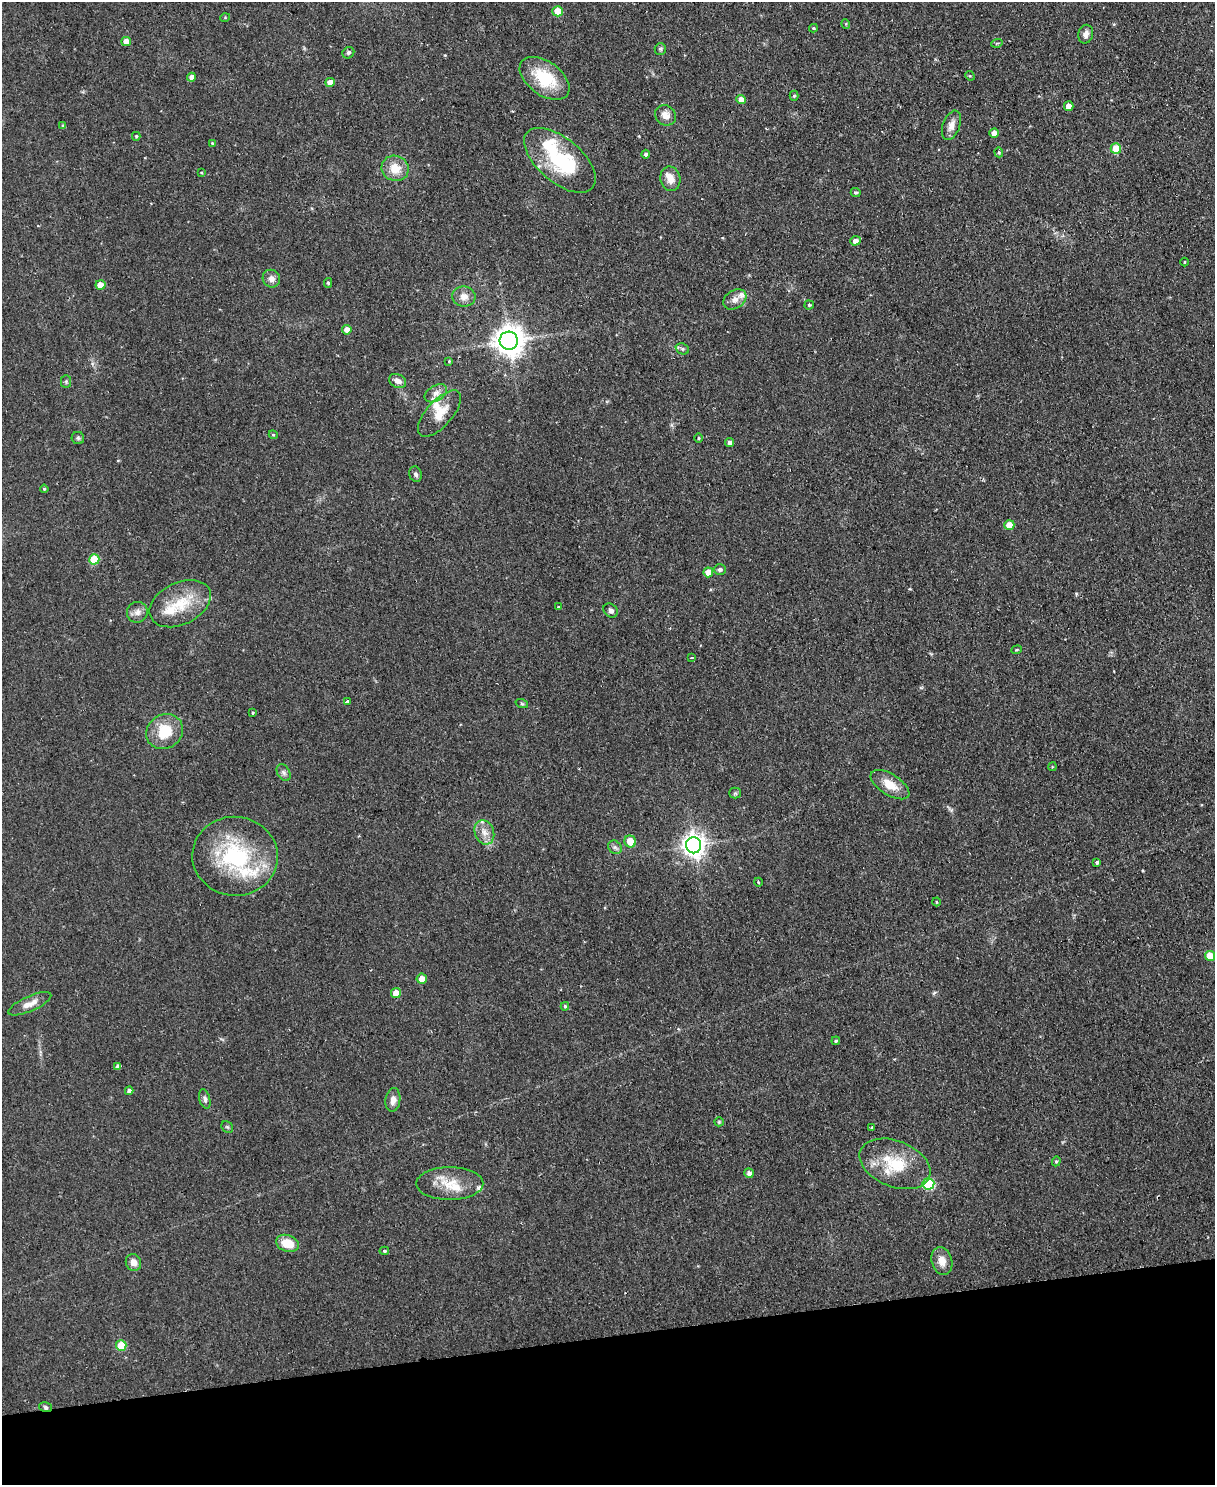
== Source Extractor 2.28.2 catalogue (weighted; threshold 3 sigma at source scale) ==
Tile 10 of 4 x 3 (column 2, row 3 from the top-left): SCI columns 1217-2429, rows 138-1620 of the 4855 x 4839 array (HDU 1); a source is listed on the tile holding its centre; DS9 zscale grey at full resolution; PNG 1217 x 1487 px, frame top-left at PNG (2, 2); each listed source drawn as its Kron ellipse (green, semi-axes under 4 px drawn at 4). Shown black and unused: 10% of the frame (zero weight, under 2 of 3 exposures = <1% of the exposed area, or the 3 px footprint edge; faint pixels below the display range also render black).
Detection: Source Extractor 2.28.2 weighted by HDU 2 'WHT'; one run over the whole footprint, this tile lists its part. Background 0.0935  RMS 0.0096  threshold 0.0434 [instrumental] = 3 sigma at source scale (4.5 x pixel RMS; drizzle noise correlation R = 1.50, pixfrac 1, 0.05/0.05 arcsec/px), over >= 5 px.
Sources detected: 110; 1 inside a brighter object's white glare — neither listed nor drawn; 7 inside a brighter listed object's ellipse — not listed separately; the other 102 listed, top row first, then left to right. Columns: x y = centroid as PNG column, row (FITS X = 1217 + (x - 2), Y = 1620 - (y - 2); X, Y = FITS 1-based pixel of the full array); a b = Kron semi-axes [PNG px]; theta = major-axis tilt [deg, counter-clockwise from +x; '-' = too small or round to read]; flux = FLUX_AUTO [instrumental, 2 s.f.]
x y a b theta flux
558 11 5 5 - 19
225 18 5 3 - 0.86
846 24 5 3 - 0.83
813 28 4 4 - 1.1
1086 34 9 7 76 5.7
126 42 5 4 - 9
997 43 5 3 - 1.2
660 49 6 5 - 1.6
348 53 6 5 - 2.1
970 76 5 4 - 0.97
191 77 4 4 - 5.3
544 78 28 17 -36 43
330 82 4 4 - 10
794 96 5 4 - 1.4
741 100 4 4 - 8.5
1069 106 5 4 - 9.3
665 115 11 9 -41 7.5
951 125 15 8 70 7.5
63 126 3 3 - 2.1
994 133 4 4 - 7.6
136 136 4 3 - 1.3
212 143 4 3 - 1.1
1116 149 5 5 - 21
999 152 5 4 - 1.3
646 154 4 4 - 2.3
560 160 43 22 -40 80
395 168 14 12 -18 15
201 173 4 3 - 0.81
670 179 12 10 -78 9.2
856 192 5 4 - 1.7
855 241 5 4 - 4.9
1184 262 4 3 - 0.83
271 279 9 8 - 5.6
328 283 5 4 - 1.7
100 285 5 4 - 13
464 297 12 10 -8 7.6
735 299 12 9 32 6.4
809 305 5 4 - 1.4
347 330 4 4 - 7.8
509 341 9 9 - 1400
682 349 7 5 -22 2.1
449 361 4 4 - 0.97
66 381 6 5 - 1.6
398 381 9 6 -25 5.5
436 393 12 7 31 6.4
439 414 29 13 48 19
273 435 4 4 - 1.2
78 438 6 6 - 2
698 438 5 3 - 0.87
730 443 4 4 - 3.8
416 474 8 6 -72 2.5
44 489 4 3 - 1.1
1009 525 5 5 - 13
94 559 5 5 - 33
720 569 6 5 - 3
708 572 5 5 - 11
180 604 32 21 26 35
558 607 3 2 - 0.91
610 610 8 6 -43 3.9
137 612 10 10 - 5.4
1017 650 5 4 - 1.2
691 658 3 3 - 1.4
348 701 3 3 - 4.7
522 704 6 4 -19 1.3
253 713 3 3 - 3.7
165 732 19 16 34 28
1052 767 4 3 - 0.91
284 773 9 6 -60 3.1
890 785 22 10 -32 16
735 793 5 5 - 1.5
484 832 12 9 -70 8.6
630 841 6 5 - 17
694 845 8 7 - 750
615 847 7 6 - 2.6
235 856 43 39 -5 100
1097 862 4 3 - 2.5
758 882 4 3 - 0.8
936 902 4 3 - 0.82
1210 956 5 5 - 19
422 979 5 5 - 10
396 993 5 5 - 12
30 1004 23 7 24 9.5
565 1006 4 3 - 1.4
836 1041 4 3 - 1.7
118 1066 4 4 - 3.9
129 1091 4 4 - 3.9
205 1099 10 5 -74 3
393 1100 12 7 82 6.7
719 1122 5 4 - 1.1
227 1127 6 5 - 1.5
872 1127 3 3 - 1.6
1056 1161 5 4 - 1.3
895 1164 37 23 -22 45
749 1173 5 5 - 4.1
450 1184 33 16 0 25
928 1184 6 5 - 76
287 1243 11 8 -19 18
384 1251 4 4 - 1.4
942 1261 14 10 -73 9.7
133 1262 9 7 -68 6.7
121 1345 5 5 - 29
45 1407 6 5 - 2.1
Overlapping masked pixels (flux is a lower limit): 1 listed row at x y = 45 1407